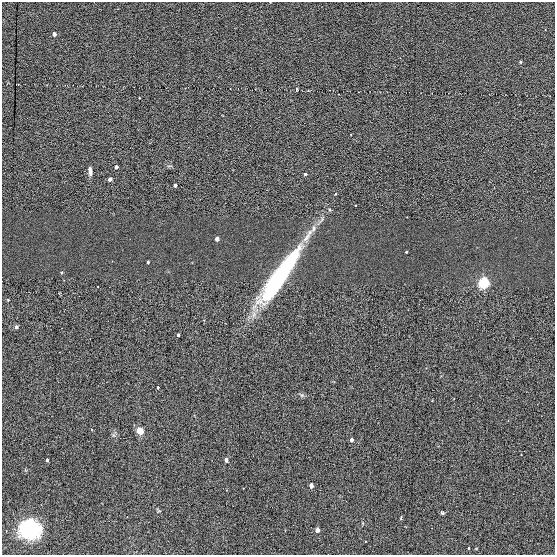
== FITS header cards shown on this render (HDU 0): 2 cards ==
NAXIS1  =                  553
NAXIS2  =                  553

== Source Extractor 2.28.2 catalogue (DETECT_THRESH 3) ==
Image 553 x 553 px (HDU 0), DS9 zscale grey, 1 PNG px = 1 image px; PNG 557 x 557 px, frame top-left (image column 1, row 553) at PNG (2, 2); no overlay
Background 0.00421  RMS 3.4e-04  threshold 0.00103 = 3 sigma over >= 5 px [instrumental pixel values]
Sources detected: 29; all 29 listed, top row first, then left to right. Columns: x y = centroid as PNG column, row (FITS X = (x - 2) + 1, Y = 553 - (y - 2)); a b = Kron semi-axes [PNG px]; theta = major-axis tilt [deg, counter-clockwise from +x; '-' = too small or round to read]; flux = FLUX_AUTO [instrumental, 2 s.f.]
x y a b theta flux
54 34 3 3 - 0.19
520 62 3 3 - 0.034
297 89 4 3 - 0.027
139 98 2 2 - 0.014
116 167 3 3 - 0.11
90 171 9 4 -87 0.092
305 174 3 3 - 0.05
110 179 3 3 - 0.16
175 185 3 3 - 0.11
313 229 11 7 54 0.14
217 239 3 3 - 0.26
406 252 3 3 - 0.035
148 262 3 3 - 0.07
61 272 3 3 - 0.034
278 278 54 10 56 4.7
483 283 4 4 - 7.3
16 327 5 4 - 0.038
178 335 3 3 - 0.085
158 387 3 3 - 0.044
140 431 5 4 - 1.3
351 440 3 3 - 0.17
47 460 3 3 - 0.081
226 460 6 4 -86 0.047
311 485 4 3 - 0.31
158 511 7 2 21 0.019
442 513 6 4 -21 0.03
30 529 16 13 -1 2.2
317 530 4 3 - 0.32
469 548 3 2 - 0.027